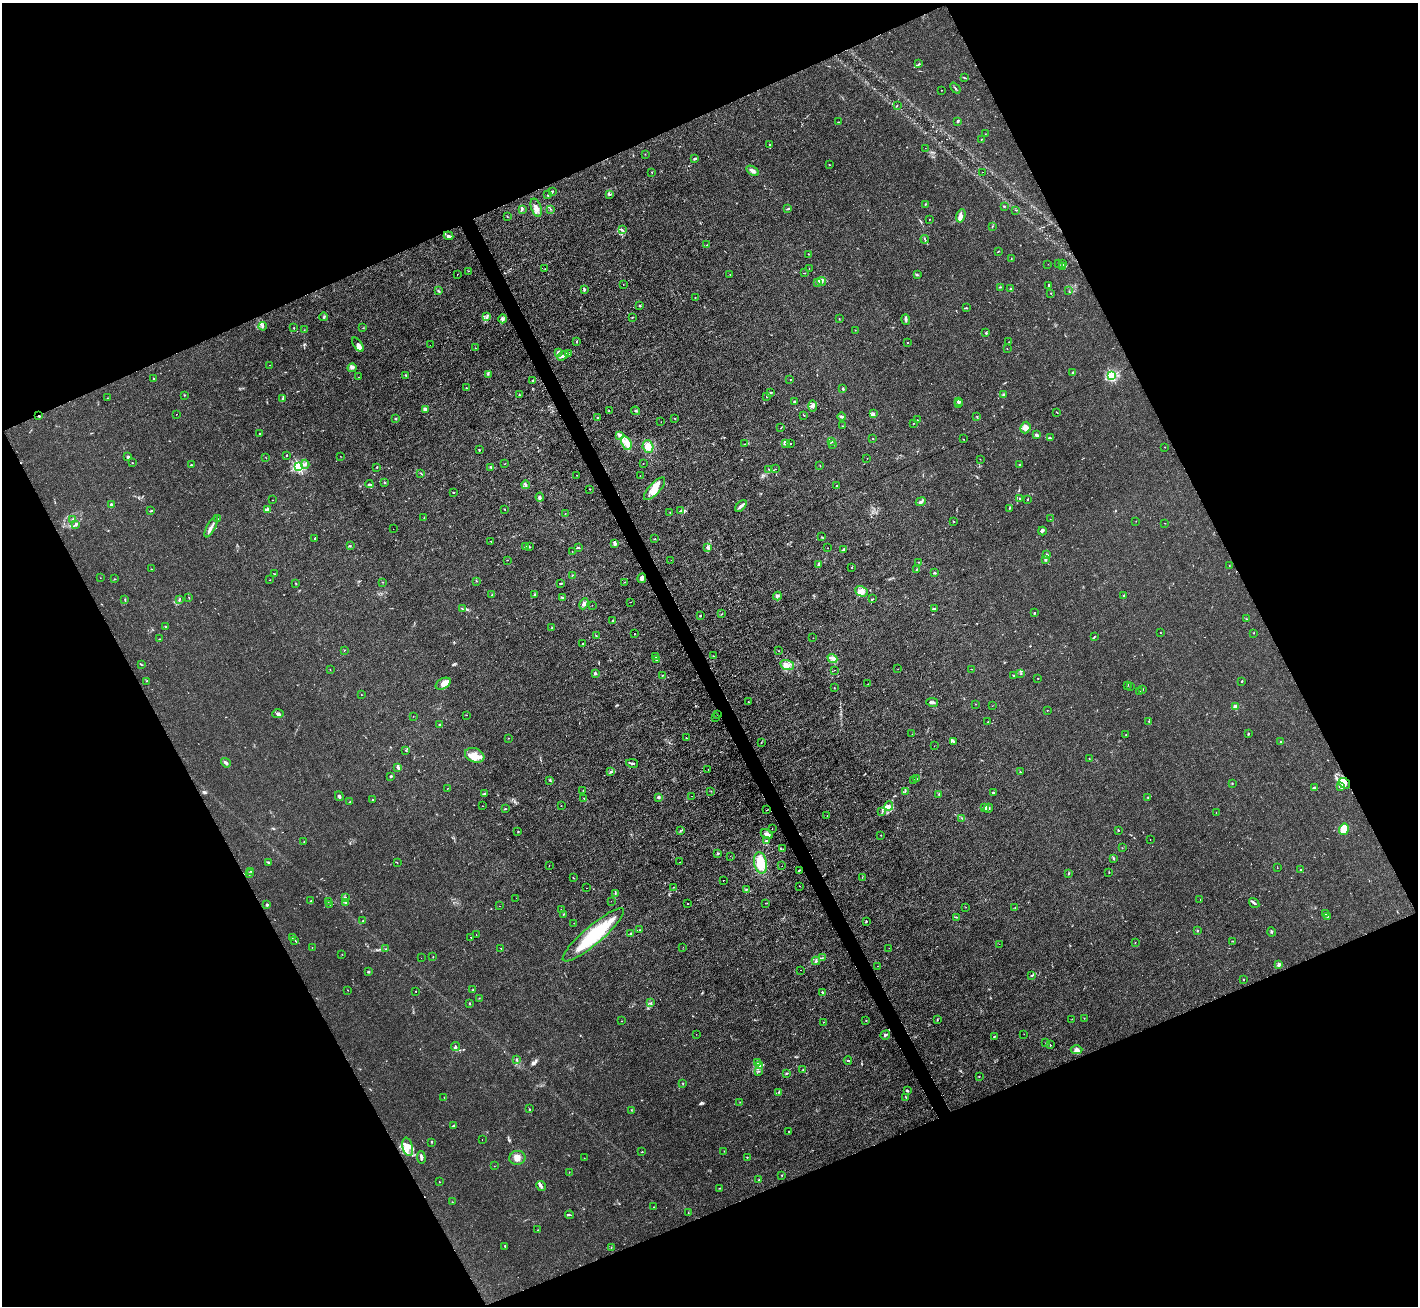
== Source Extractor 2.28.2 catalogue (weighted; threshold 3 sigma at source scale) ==
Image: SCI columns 1-5663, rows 286-5499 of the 5664 x 5650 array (HDU 1 of 3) = the unmasked area's bounding box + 8 px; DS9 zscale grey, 4 x 4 block average (1 PNG px = mean of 4 x 4 image px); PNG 1420 x 1308 px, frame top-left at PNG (2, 3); each listed source drawn as its Kron ellipse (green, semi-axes under 4 px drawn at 4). Shown black and unused: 45% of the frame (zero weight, under 3 of 4 exposures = <1% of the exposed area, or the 3 px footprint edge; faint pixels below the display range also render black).
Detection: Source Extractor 2.28.2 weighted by HDU 2 'WHT'. Background 0.0224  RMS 0.0032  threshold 0.0142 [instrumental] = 3 sigma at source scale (4.5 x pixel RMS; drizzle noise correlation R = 1.50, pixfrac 1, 0.05/0.05 arcsec/px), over >= 5 px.
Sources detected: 607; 2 too faint to see at this stretch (4 x 4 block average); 1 inside a brighter object's white glare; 13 cosmic-ray / hot-pixel residue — neither listed nor drawn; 25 coinciding with a brighter row at this scale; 37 inside a brighter listed object's ellipse — not listed separately; of the other 529, all 500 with FLUX_AUTO >= 0.351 (the completeness limit of this list) listed and drawn (29 fainter detections not listed), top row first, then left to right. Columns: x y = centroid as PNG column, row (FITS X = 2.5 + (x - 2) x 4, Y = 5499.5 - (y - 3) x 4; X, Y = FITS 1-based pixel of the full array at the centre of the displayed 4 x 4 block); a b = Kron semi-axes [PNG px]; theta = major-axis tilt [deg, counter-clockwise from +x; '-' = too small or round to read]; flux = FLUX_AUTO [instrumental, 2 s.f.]
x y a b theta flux
919 64 2 2 - 1.9
964 78 3 2 - 1.5
955 88 6 2 -51 2.2
941 90 2 2 - 0.48
897 106 2 2 - 0.41
958 121 3 2 - 2.8
839 122 3 2 - 1
985 134 2 2 - 0.43
981 139 2 2 - 0.86
770 145 4 2 - 2
925 148 2 2 - 0.53
645 154 2 2 - 0.66
695 158 3 2 - 1.1
829 165 2 2 - 0.74
753 171 7 3 -32 7.3
652 172 2 2 - 1
982 172 2 2 - 0.4
552 191 3 2 - 2.2
609 194 2 2 - 1.1
548 195 3 2 - 2
925 204 2 2 - 1
1004 206 2 2 - 1.8
536 208 9 5 -71 8.7
522 209 3 2 - 2.2
550 209 2 2 - 0.97
788 209 3 2 - 1.3
1015 210 2 2 - 0.67
507 216 2 2 - 0.59
961 216 7 4 73 6.2
929 219 2 2 - 0.71
992 226 2 2 - 0.84
622 230 2 2 - 1
448 236 5 2 - 2.8
925 239 4 2 - 2.7
707 245 2 2 - 2.3
999 251 2 2 - 0.74
808 254 2 2 - 0.58
1011 259 3 2 - 0.98
1059 263 2 2 - 0.93
1063 263 2 2 - 1.2
1048 264 2 2 - 0.46
1062 266 3 2 - 1.8
545 269 2 2 - 0.42
809 269 2 2 - 0.43
468 271 2 2 - 0.63
804 273 2 2 - 0.58
457 274 2 2 - 0.9
730 274 2 2 - 0.53
917 275 3 2 - 1.6
822 281 4 2 - 3.1
818 283 3 2 - 1
623 285 2 2 - 0.43
1049 285 2 2 - 1.6
1000 287 2 2 - 0.87
1011 289 3 2 - 1.4
584 290 3 3 - 2.3
438 291 4 2 - 1.7
1069 291 2 2 - 1.1
1051 293 2 2 - 0.88
695 297 2 2 - 1.4
640 306 2 2 - 2
967 308 2 2 - 0.66
324 317 4 2 - 2.1
487 317 2 2 - 1.7
632 317 2 2 - 0.95
503 319 4 2 - 3.5
839 319 2 2 - 0.63
906 320 5 3 - 3.6
263 326 4 2 - 2.3
294 328 2 2 - 1.3
363 328 2 2 - 0.49
304 330 2 2 - 0.59
855 330 2 2 - 0.6
986 333 2 2 - 2.6
576 342 2 2 - 0.89
908 342 2 2 - 1.6
1009 342 2 2 - 0.51
358 345 8 3 -56 7.2
430 345 2 2 - 0.69
476 348 2 2 - 2
1007 349 2 2 - 0.99
558 352 3 3 - 5
568 353 3 2 - 2.1
563 356 6 3 34 5
270 365 2 2 - 0.42
352 368 4 3 - 4.2
1072 373 3 2 - 1.4
488 374 2 2 - 0.88
406 375 2 2 - 1.2
1112 375 2 2 - 210
358 377 2 2 - 0.64
154 379 2 2 - 2
790 379 2 2 - 0.44
533 380 2 2 - 1.2
466 388 2 2 - 1.1
843 388 2 2 - 1.9
770 393 4 2 - 3.5
1003 394 3 2 - 2
184 395 2 2 - 0.78
520 395 3 2 - 1.2
767 397 2 2 - 0.79
107 398 2 2 - 0.43
283 398 3 2 - 2.1
795 401 3 2 - 2.2
958 401 2 2 - 9.2
959 404 2 2 - 3.8
812 406 6 3 -89 5.1
425 409 3 3 - 5.4
609 410 2 2 - 1.1
636 411 4 2 - 1.8
1057 412 3 2 - 0.88
874 413 2 2 - 1
176 414 2 2 - 0.77
804 415 3 2 - 0.86
39 416 2 2 - 1.3
977 416 2 2 - 0.68
841 417 4 2 - 3.5
598 418 2 2 - 4.9
675 418 2 2 - 0.61
395 419 2 2 - 2.3
917 420 2 2 - 0.69
661 422 2 2 - 0.4
913 423 2 2 - 0.54
842 426 2 2 - 1
781 428 2 2 - 0.9
1025 428 6 5 - 13
259 433 2 2 - 1.1
620 435 4 3 - 4.5
1036 435 3 2 - 7.5
873 438 2 2 - 0.67
1050 438 3 2 - 1.8
963 439 2 2 - 0.71
832 442 3 2 - 1.5
626 443 7 4 -64 13
744 444 2 2 - 0.81
786 444 2 2 - 0.84
790 444 2 2 - 2.2
832 445 3 2 - 0.84
648 447 6 5 - 16
1165 447 2 2 - 0.53
479 450 2 2 - 1.5
287 455 2 2 - 0.99
340 456 2 2 - 0.44
128 457 3 2 - 4.2
266 458 2 2 - 0.59
867 458 2 2 - 0.45
980 459 2 2 - 0.54
132 463 2 2 - 0.93
305 464 4 2 - 3.5
504 464 2 2 - 0.39
643 464 2 2 - 0.51
1020 464 2 2 - 1.4
191 465 3 2 - 1.3
299 466 2 2 - 260
820 466 2 2 - 0.74
377 467 2 2 - 1.8
491 467 3 2 - 1.7
769 469 2 2 - 1.2
775 469 2 2 - 0.61
421 474 2 2 - 0.55
576 475 2 2 - 0.37
640 476 2 2 - 0.36
385 482 3 2 - 1.4
369 484 4 2 - 2.1
526 485 4 3 - 3.4
837 486 2 2 - 2
590 489 2 2 - 0.62
655 489 14 5 48 19
454 492 2 2 - 2.3
540 497 4 2 - 3
1020 498 2 2 - 2
273 500 2 2 - 0.54
1027 500 2 2 - 0.96
921 502 5 3 - 4
111 504 2 2 - 12
741 506 7 3 46 6.8
1009 508 2 2 - 1.1
505 509 2 2 - 0.84
268 510 4 2 - 2.4
151 511 4 2 - 1.7
680 511 2 2 - 1.2
670 512 2 2 - 0.94
565 513 2 2 - 0.44
424 518 2 2 - 0.47
73 519 3 2 - 1.9
217 519 2 2 - 0.62
1050 519 2 2 - 0.47
954 521 2 2 - 0.93
1136 521 2 2 - 0.53
1165 523 2 2 - 0.41
75 525 4 2 - 2.9
211 527 11 3 62 6.5
393 529 2 2 - 0.38
1042 531 4 2 - 2.7
822 537 2 2 - 0.52
315 538 3 2 - 2
655 539 2 2 - 0.82
491 541 2 2 - 0.62
615 543 3 2 - 12
350 546 2 2 - 0.94
526 547 3 2 - 1.7
529 547 2 2 - 1
708 547 3 3 - 2.9
578 548 3 2 - 2.3
827 548 2 2 - 0.43
843 549 4 2 - 2.1
572 551 2 2 - 0.55
1047 554 3 2 - 2
507 560 2 2 - 0.67
671 560 2 2 - 0.54
1045 560 2 2 - 1.7
918 562 2 2 - 0.7
818 564 4 3 - 2.8
1229 565 2 2 - 0.57
852 568 2 2 - 1
151 569 2 2 - 0.52
917 569 2 2 - 1
934 573 3 2 - 2.2
274 574 2 2 - 1.1
572 575 2 2 - 1.1
100 578 2 2 - 0.42
642 578 5 4 - 5.6
115 579 3 2 - 0.85
270 580 2 2 - 0.48
476 581 2 2 - 0.53
383 582 2 2 - 0.57
625 582 2 2 - 0.57
296 583 3 2 - 1.3
561 583 2 2 - 2.1
862 591 6 5 - 13
492 595 2 2 - 0.57
534 595 3 2 - 1.7
777 596 4 2 - 3
1123 596 3 2 - 1.5
189 597 2 2 - 0.85
562 597 4 2 - 1.6
179 599 4 2 - 1.5
873 599 2 2 - 0.78
125 600 4 2 - 1.8
631 602 2 2 - 0.92
584 604 6 4 67 6.6
592 605 2 2 - 0.53
462 609 3 2 - 1.6
934 609 3 2 - 3.6
1034 613 2 2 - 1.9
722 614 2 2 - 0.62
700 616 2 2 - 1.9
1246 619 3 2 - 1.5
613 621 2 2 - 3.9
165 626 2 2 - 0.82
552 628 2 2 - 0.66
1160 633 2 2 - 1.2
1254 633 2 2 - 0.63
635 634 2 2 - 0.78
596 636 2 2 - 0.83
1095 636 2 2 - 0.98
813 638 2 2 - 0.39
159 639 2 2 - 1.1
583 643 2 2 - 1.5
344 650 2 2 - 0.52
779 651 2 2 - 0.46
656 656 2 2 - 1.4
714 656 2 2 - 0.7
656 659 3 2 - 1.9
832 659 5 2 - 4.2
141 665 3 2 - 1.3
787 665 7 5 -16 9.3
330 669 2 2 - 0.52
898 669 2 2 - 0.41
972 669 2 2 - 0.7
835 670 2 2 - 0.39
595 673 2 2 - 10
1021 674 2 2 - 0.82
662 675 2 2 - 0.58
1013 675 3 2 - 1.3
1038 678 2 2 - 0.75
146 681 2 2 - 0.49
1242 681 2 2 - 1.7
443 684 8 5 30 10
868 684 2 2 - 0.79
1128 685 3 2 - 1.4
1130 686 2 2 - 0.59
834 687 2 2 - 0.44
1142 689 3 2 - 2
1140 691 2 2 - 0.85
361 695 2 2 - 0.57
748 701 2 2 - 0.6
932 702 6 2 -11 4.6
976 704 2 2 - 0.48
992 706 2 2 - 0.41
1236 707 2 2 - 45
1047 710 2 2 - 0.78
278 714 6 3 3 4.3
717 714 2 2 - 1.4
467 715 2 2 - 0.37
413 716 2 2 - 0.42
715 718 2 2 - 0.98
1149 721 2 2 - 1
988 722 3 2 - 0.99
440 724 2 2 - 1.1
912 734 2 2 - 0.36
1248 734 2 2 - 1.3
1126 735 2 2 - 1.3
508 738 2 2 - 0.61
686 738 2 2 - 1.7
954 742 2 2 - 1.2
1281 742 3 2 - 1.6
761 743 3 2 - 0.94
934 746 2 2 - 0.36
406 750 3 2 - 1.5
475 755 10 7 -20 18
1089 758 2 2 - 0.68
226 763 5 3 - 4.3
632 763 6 2 -12 3.8
398 767 3 3 - 2.8
708 770 2 2 - 0.36
611 772 3 2 - 2.3
1020 772 2 2 - 1.5
391 776 3 2 - 1.6
916 779 2 2 - 1.1
550 780 3 2 - 1.4
913 780 3 2 - 1.2
1232 783 2 2 - 1.3
1344 783 6 5 - 10
1340 787 4 2 - 3.8
1315 788 3 2 - 3
447 789 2 2 - 0.46
583 790 2 2 - 0.73
711 791 2 2 - 0.71
905 791 2 2 - 1.1
484 793 2 2 - 1.6
993 793 2 2 - 3
939 794 2 2 - 1.2
339 796 5 2 - 2.4
691 796 2 2 - 1
658 797 2 2 - 15
584 798 2 2 - 0.64
1148 798 2 2 - 0.7
372 800 2 2 - 2.6
350 801 2 2 - 0.89
483 806 2 2 - 0.44
561 806 2 2 - 0.35
889 806 5 3 - 5.9
985 808 2 2 - 1.9
988 808 5 2 - 3.3
505 809 3 2 - 1.2
767 810 3 2 - 1
882 811 2 2 - 1
1216 812 2 2 - 0.47
827 816 2 2 - 0.82
962 818 2 2 - 0.75
772 828 2 2 - 0.68
1344 829 5 5 - 36
681 830 3 2 - 1.2
1118 830 2 2 - 1.2
518 832 2 2 - 1.2
767 834 6 4 -29 7.6
881 835 2 2 - 0.67
1150 839 2 2 - 0.5
766 841 3 2 - 2.1
304 842 2 2 - 0.47
1122 848 2 2 - 0.73
783 849 2 2 - 0.47
718 853 3 2 - 1.4
730 856 2 2 - 1.7
1113 858 4 2 - 1.8
268 862 4 2 - 2.2
397 862 3 2 - 0.7
679 862 2 2 - 1.1
760 863 11 6 -78 39
549 866 2 2 - 0.49
782 866 2 2 - 0.48
1277 868 2 2 - 0.47
799 870 4 2 - 1.8
1300 870 2 2 - 0.67
251 871 2 2 - 0.82
1109 872 2 2 - 1
1069 873 3 2 - 1.5
249 874 3 2 - 2.2
862 877 2 2 - 0.73
573 878 2 2 - 0.94
723 880 2 2 - 1.2
799 886 2 2 - 1.2
673 887 2 2 - 0.76
586 888 2 2 - 0.39
746 890 2 2 - 1
615 893 2 2 - 0.9
345 897 4 2 - 1.5
516 898 2 2 - 0.38
1200 900 2 2 - 0.77
311 901 4 2 - 1.8
328 901 2 2 - 0.51
611 901 2 2 - 0.45
346 903 3 3 - 2.3
765 903 2 2 - 0.66
1254 903 5 2 - 3.7
330 904 2 2 - 0.81
688 904 2 2 - 1
267 905 2 2 - 14
499 906 2 2 - 0.54
966 907 2 2 - 0.48
1015 907 2 2 - 0.51
561 910 2 2 - 0.43
564 914 2 2 - 1.1
1325 914 3 2 - 0.95
957 917 2 2 - 0.53
1327 917 3 2 - 1.3
363 921 2 2 - 1.4
866 921 2 2 - 1.3
574 923 2 2 - 0.49
639 930 2 2 - 0.49
1198 930 2 2 - 1
1272 932 5 2 - 1.8
631 934 4 2 - 2.8
476 935 2 2 - 1.2
593 935 39 9 40 110
471 937 2 2 - 6.3
292 938 2 2 - 0.77
295 941 2 2 - 0.7
1232 941 2 2 - 0.78
1135 942 2 2 - 0.91
999 944 2 2 - 0.36
312 947 2 2 - 0.42
683 947 2 2 - 0.39
501 948 2 2 - 0.89
889 948 2 2 - 0.4
386 949 2 2 - 0.87
342 954 2 2 - 0.44
433 957 2 2 - 0.57
421 958 2 2 - 1.3
822 958 2 2 - 1.1
816 961 4 2 - 1
1278 965 3 3 - 3.7
878 966 2 2 - 0.36
800 970 2 2 - 0.5
368 972 3 2 - 2.8
1032 975 3 2 - 1.7
1244 979 2 2 - 1
348 990 2 2 - 0.72
473 990 3 2 - 1.5
416 991 2 2 - 1.2
823 992 3 2 - 3.2
479 998 2 2 - 0.55
469 1003 2 2 - 1.7
651 1003 2 2 - 0.72
1084 1018 2 2 - 0.61
1072 1019 2 2 - 0.46
866 1020 2 2 - 0.75
937 1020 3 2 - 1.1
622 1021 2 2 - 0.43
823 1022 2 2 - 0.85
696 1034 2 2 - 0.38
1024 1034 2 2 - 0.45
885 1035 5 2 - 4
995 1036 3 2 - 1.3
1046 1043 2 2 - 0.57
1050 1045 2 2 - 1
456 1047 4 2 - 3.2
1077 1050 6 4 3 6.8
516 1059 2 2 - 1
848 1060 4 2 - 1.8
758 1062 4 2 - 3.2
760 1066 2 2 - 1.2
803 1070 2 2 - 1.1
758 1071 2 2 - 0.98
786 1073 2 2 - 2.7
979 1076 2 2 - 0.97
683 1083 3 2 - 0.73
907 1091 3 2 - 2.1
779 1092 3 2 - 1.1
444 1097 2 2 - 0.88
906 1098 3 2 - 1.3
740 1102 2 2 - 0.64
529 1109 2 2 - 0.95
631 1110 3 2 - 0.63
453 1126 3 2 - 1.9
789 1131 2 2 - 0.85
482 1139 2 2 - 0.77
431 1142 3 2 - 1.2
408 1147 9 5 -77 14
724 1151 2 2 - 0.53
642 1152 3 2 - 0.75
747 1157 2 2 - 0.91
421 1158 6 2 -87 5
517 1158 8 7 - 12
584 1158 2 2 - 0.46
494 1166 2 2 - 0.48
569 1172 2 2 - 0.53
782 1175 2 2 - 0.68
759 1180 2 2 - 1.4
439 1182 2 2 - 1.9
541 1186 5 3 - 4.6
720 1188 2 2 - 0.98
452 1202 2 2 - 0.71
654 1207 2 2 - 0.68
688 1212 2 2 - 0.8
570 1215 4 2 - 1.7
538 1230 2 2 - 0.75
505 1246 2 2 - 1.3
611 1247 2 2 - 0.81
Overlapping masked pixels (flux is a lower limit): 2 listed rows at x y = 39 416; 717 714
Diffuse or blended objects may show on this block-average render without a row.